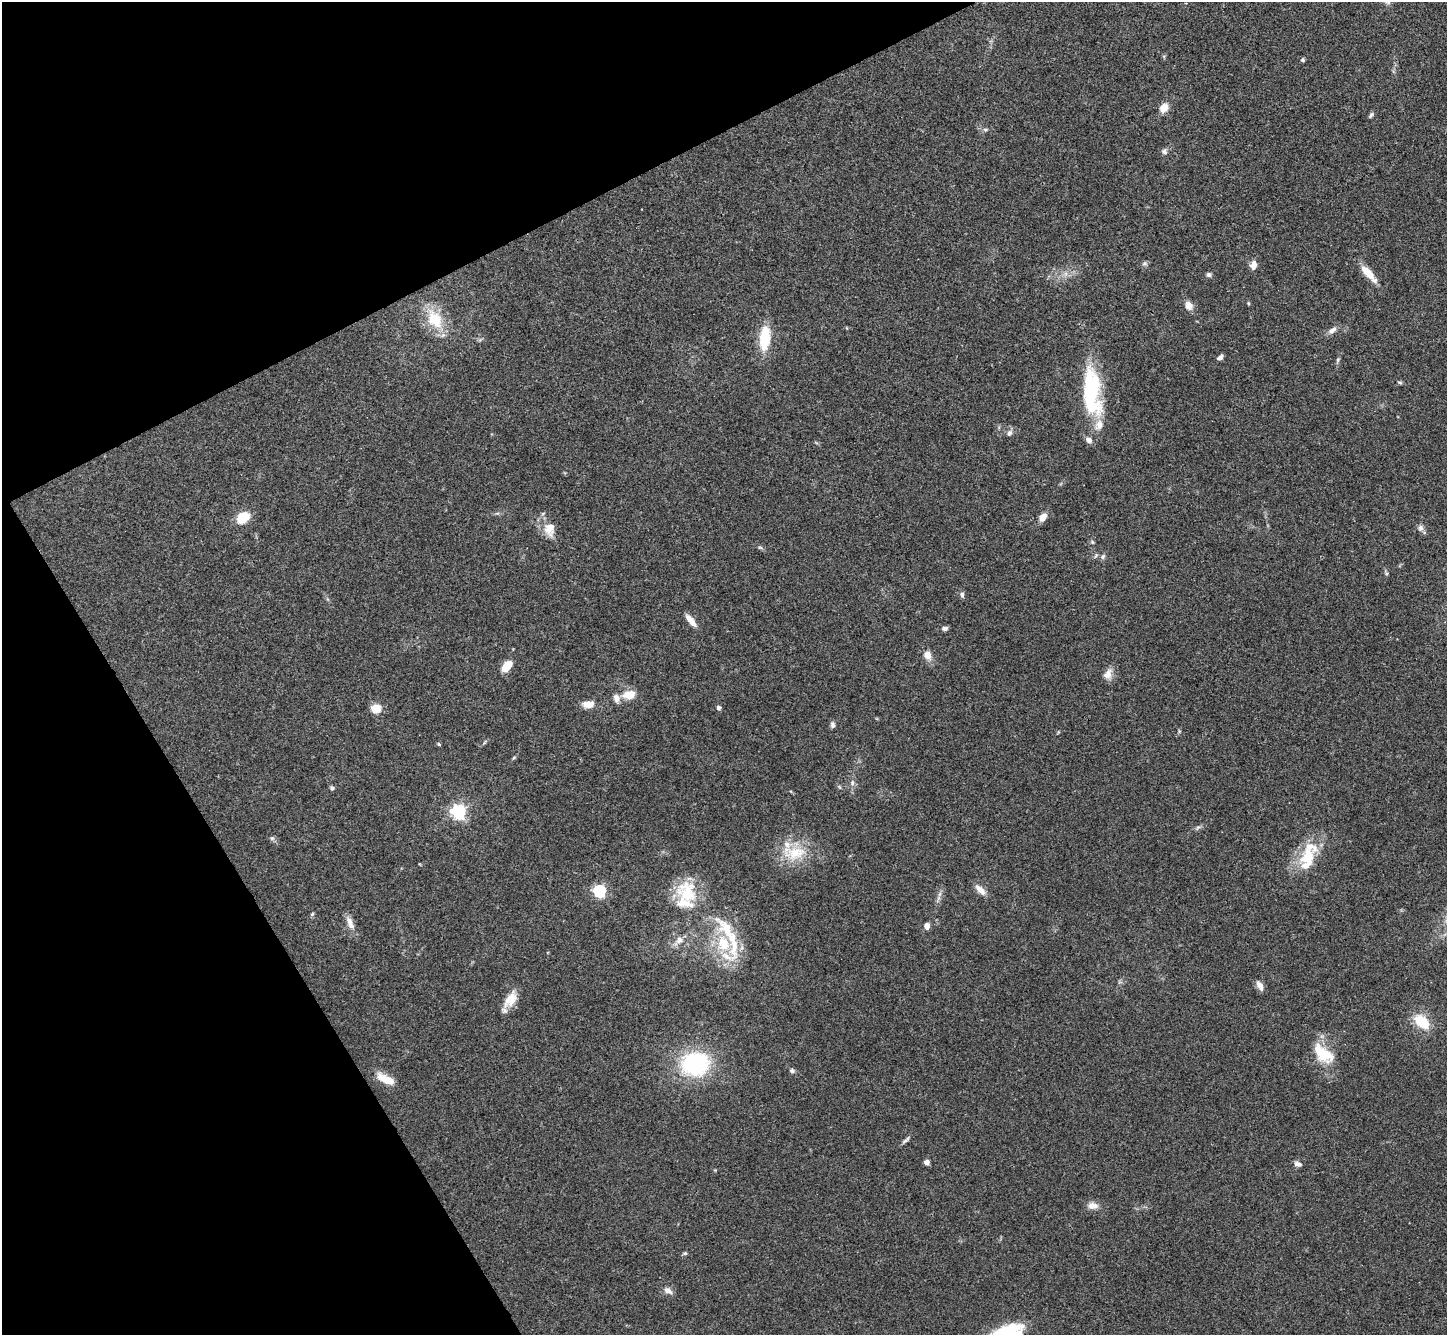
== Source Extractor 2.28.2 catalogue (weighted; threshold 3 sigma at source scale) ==
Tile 5 of 4 x 4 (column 1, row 2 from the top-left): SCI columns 3-1447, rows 2819-4151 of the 5785 x 5776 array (HDU 1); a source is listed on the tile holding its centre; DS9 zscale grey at full resolution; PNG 1449 x 1337 px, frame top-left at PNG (2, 2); no overlay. Shown black and unused: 24% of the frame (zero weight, under 3 of 4 exposures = <1% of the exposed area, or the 3 px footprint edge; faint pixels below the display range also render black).
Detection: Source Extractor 2.28.2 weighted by HDU 2 'WHT'; one run over the whole footprint, this tile lists its part. Background 0.0707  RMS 0.0055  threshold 0.0248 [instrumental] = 3 sigma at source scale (4.5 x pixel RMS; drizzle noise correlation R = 1.50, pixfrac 1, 0.05/0.05 arcsec/px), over >= 5 px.
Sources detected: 84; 1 inside a brighter object's white glare — not listed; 10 inside a brighter listed object's ellipse — not listed separately; the other 73 listed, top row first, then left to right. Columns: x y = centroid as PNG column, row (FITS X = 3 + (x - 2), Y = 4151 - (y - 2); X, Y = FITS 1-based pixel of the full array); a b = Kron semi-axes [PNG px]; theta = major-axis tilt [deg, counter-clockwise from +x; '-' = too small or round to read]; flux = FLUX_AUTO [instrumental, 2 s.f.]
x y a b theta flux
1388 2 11 7 9 1.8
1302 60 4 4 - 0.96
1164 108 11 8 48 5.5
1371 115 8 5 51 1.1
985 129 7 4 7 1.1
1164 151 8 7 - 1.6
1145 263 8 5 17 1.1
1253 265 10 7 76 3.7
1368 273 21 7 -48 10
1209 274 6 5 - 1.4
1248 303 4 4 - 0.6
1189 306 11 10 - 3.8
435 319 23 15 -56 20
1332 330 13 7 33 3
765 338 22 9 85 24
1220 357 7 4 40 1.9
1338 360 6 5 - 0.89
1400 382 8 4 -9 0.83
1090 397 55 21 -81 45
1009 433 9 7 64 1.9
1043 517 10 7 52 4.7
243 518 16 11 37 12
1421 528 9 7 -89 1.9
550 529 19 14 85 7.9
1092 542 5 5 - 0.76
760 547 6 4 -2 0.79
1103 557 7 6 - 1.4
1386 573 6 4 -46 0.77
962 595 8 6 -83 1.4
691 620 18 6 -51 4.4
945 628 7 5 7 1.6
927 655 11 10 - 4.4
507 666 12 7 46 8.8
1108 674 15 10 67 4.2
629 695 13 8 7 9.4
616 698 11 8 -77 3.3
588 704 13 7 4 5.9
719 708 5 5 - 1.5
376 709 9 7 -5 8.7
832 725 8 6 85 1.6
439 744 5 4 - 0.7
514 757 6 4 21 0.65
852 783 9 6 78 1.8
332 788 6 5 - 1.1
459 811 6 6 - 130
1198 828 7 4 44 1.1
272 838 6 6 - 1.1
795 853 34 19 9 20
1308 856 30 22 60 19
980 890 16 7 -44 4.4
599 891 6 5 - 82
687 894 33 26 -68 24
940 894 7 4 70 1.3
312 914 6 4 46 0.79
350 923 19 8 -67 4.4
927 926 6 5 - 3.6
727 928 43 18 -47 20
679 940 15 9 44 4.2
726 956 32 8 -20 9.6
1260 986 13 6 -60 3.1
510 999 22 11 55 9
1422 1021 12 8 -42 22
1323 1054 33 17 -42 18
695 1064 25 21 7 64
792 1071 7 5 -12 1.2
385 1079 23 9 -27 8.9
906 1140 13 4 41 1.6
926 1162 5 5 - 2.5
1298 1164 9 5 -15 2.3
1093 1206 13 8 -3 4
685 1253 6 5 - 0.86
668 1290 12 7 -33 3
1004 1333 44 16 22 31
Isophote crosses this tile's border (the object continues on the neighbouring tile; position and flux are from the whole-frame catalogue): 2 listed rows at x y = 1388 2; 1004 1333